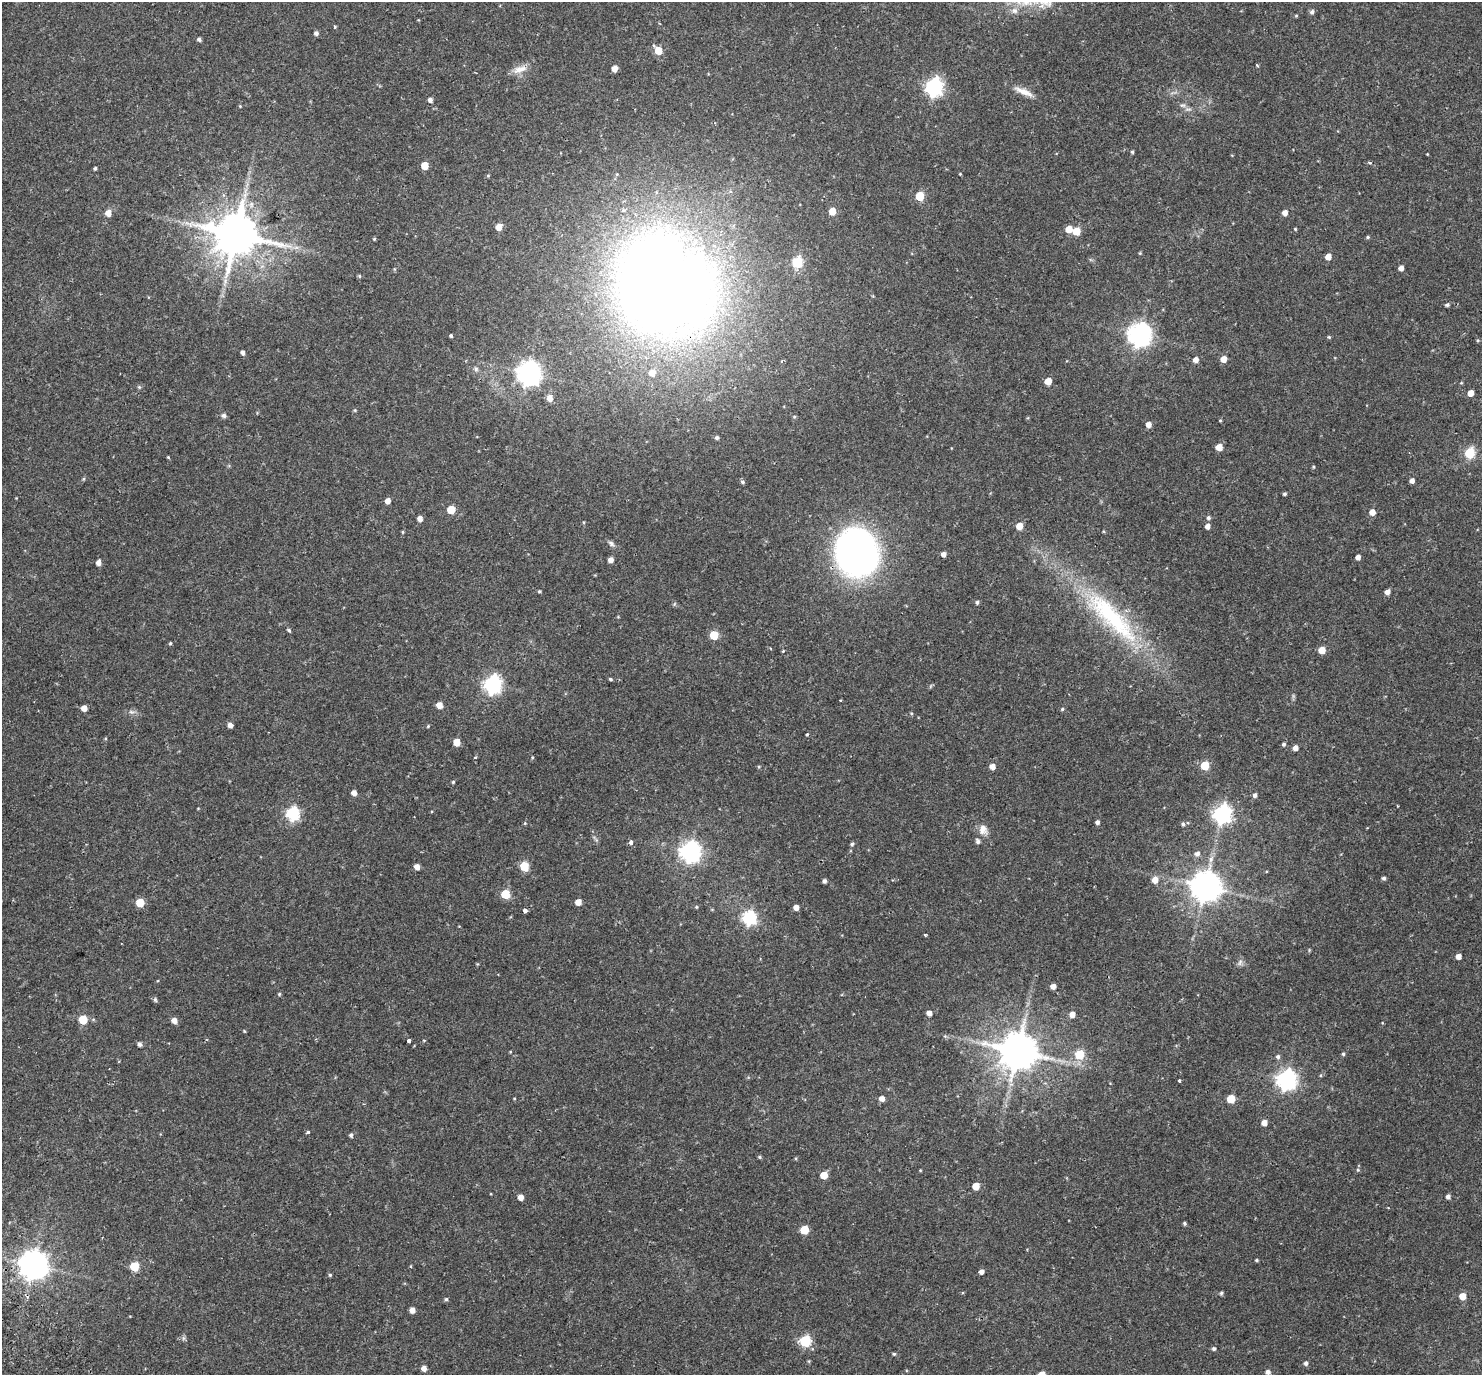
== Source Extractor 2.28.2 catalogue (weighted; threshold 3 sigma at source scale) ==
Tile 7 of 4 x 4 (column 3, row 2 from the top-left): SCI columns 3027-4506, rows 2963-4335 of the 6057 x 5985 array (HDU 1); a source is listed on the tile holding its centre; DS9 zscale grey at full resolution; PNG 1484 x 1377 px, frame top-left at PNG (2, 2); no overlay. Shown black and unused: <1% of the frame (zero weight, under 2 of 3 exposures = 5% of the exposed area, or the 3 px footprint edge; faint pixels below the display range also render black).
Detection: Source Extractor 2.28.2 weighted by HDU 2 'WHT'; one run over the whole footprint, this tile lists its part. Background 0.106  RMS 0.0059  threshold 0.0263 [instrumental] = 3 sigma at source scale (4.5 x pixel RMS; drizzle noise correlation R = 1.50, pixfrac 1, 0.0396/0.0396 arcsec/px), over >= 5 px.
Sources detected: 196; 4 inside a brighter object's white glare — not listed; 1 inside a brighter listed object's ellipse — not listed separately; the other 191 listed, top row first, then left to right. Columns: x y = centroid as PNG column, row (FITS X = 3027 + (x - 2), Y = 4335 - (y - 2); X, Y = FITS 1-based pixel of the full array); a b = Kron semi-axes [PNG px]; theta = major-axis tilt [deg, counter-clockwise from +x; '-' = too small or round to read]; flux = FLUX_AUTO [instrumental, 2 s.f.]
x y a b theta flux
1014 11 9 8 - 2.6
1312 12 6 6 - 1.1
1296 16 4 4 - 0.49
334 27 6 3 -81 0.55
316 33 4 4 - 1.6
199 39 4 4 - 1.2
658 50 6 5 - 13
1257 65 3 3 - 0.6
520 69 22 9 18 5.4
615 69 5 4 - 4.6
934 87 7 7 - 170
1023 91 25 7 -23 5.6
430 100 5 5 - 2
1182 105 8 6 0 1.6
240 106 4 4 - 0.47
1132 152 4 4 - 0.74
1427 154 3 2 - 0.36
1369 163 4 4 - 0.9
425 166 5 5 - 10
95 168 3 3 - 0.91
960 174 3 3 - 0.42
488 176 4 4 - 0.55
920 196 5 5 - 22
832 211 5 5 - 9.1
108 213 6 5 - 4.6
1285 213 5 4 - 3.3
499 227 5 5 - 6.3
1069 229 5 5 - 8
1295 229 4 3 - 0.49
1076 231 5 5 - 13
236 234 14 13 - 2300
1368 237 5 4 - 0.7
374 239 4 4 - 0.55
296 247 7 5 1 1.6
1140 253 4 4 - 0.52
1328 257 5 4 - 4.8
797 262 6 5 - 39
1401 268 4 4 - 2.9
359 276 5 4 - 0.65
666 279 108 83 -38 790
1447 305 4 4 - 1.1
451 335 3 3 - 0.91
1140 335 8 8 - 400
1329 337 5 4 - 0.58
1478 340 5 4 - 0.6
242 352 4 4 - 1.7
1223 359 5 5 - 4.3
1196 360 5 5 - 3.4
476 369 7 6 - 1.4
529 373 9 8 - 400
652 373 6 6 - 4.5
1048 381 5 5 - 6.6
1461 383 4 3 - 0.48
139 387 5 4 - 0.75
1470 393 5 4 - 4.8
550 398 7 6 - 3.7
355 410 5 4 - 0.61
224 415 5 5 - 1.5
794 417 5 4 - 0.65
1220 420 4 3 - 0.45
1148 425 5 5 - 3.5
717 438 4 4 - 1.2
1219 447 5 5 - 7.3
1469 453 6 5 - 37
168 457 5 3 - 0.47
1313 467 5 3 - 0.5
84 479 6 4 88 0.59
1412 481 4 4 - 2.4
742 482 6 4 -23 0.96
1284 494 3 3 - 0.86
388 501 5 5 - 3.5
451 510 5 5 - 13
1372 512 5 5 - 4.4
420 518 5 4 - 3
1208 518 5 5 - 1.2
584 522 5 3 - 0.47
1019 526 5 5 - 6.9
1207 526 5 4 - 2.8
403 532 5 3 - 0.53
611 543 9 6 -39 1.5
851 544 44 24 44 130
943 554 5 5 - 2.3
1358 557 4 4 - 2.6
611 560 4 4 - 3.4
98 562 5 4 - 2.8
539 591 4 3 - 0.67
1387 592 5 4 - 2.8
977 602 5 4 - 0.97
674 604 6 4 71 0.59
1111 617 105 27 -46 80
289 630 5 4 - 0.86
714 635 5 5 - 18
170 643 4 3 - 0.62
1322 650 5 5 - 8
783 651 3 3 - 0.83
610 679 4 3 - 0.67
492 684 7 7 - 180
840 700 3 2 - 0.46
439 705 5 5 - 5.2
84 708 5 4 - 3.8
1062 709 5 4 - 0.62
132 712 10 6 -10 1.8
230 725 5 4 - 2.5
428 726 5 4 - 0.52
807 734 3 3 - 0.53
457 742 5 5 - 7.1
1284 744 5 4 - 0.97
1295 748 5 4 - 3.1
475 757 5 3 - 0.59
532 757 4 4 - 0.54
992 766 5 5 - 3.7
1205 766 5 5 - 18
453 782 4 4 - 0.66
354 793 5 5 - 3
1255 795 5 5 - 1.5
292 813 6 6 - 80
1222 814 7 7 - 200
1097 822 5 4 - 1.4
1183 824 5 5 - 1
983 829 15 11 -71 4.4
978 841 6 5 - 1.4
631 842 4 3 - 3.4
852 844 5 4 - 0.97
690 851 8 7 - 280
1197 854 7 6 - 2
524 866 6 5 - 21
417 867 5 4 - 3.7
1384 878 4 4 - 1.1
1155 880 6 6 - 4.5
824 881 4 4 - 1.3
1206 887 9 9 - 910
505 894 6 5 - 20
578 902 5 5 - 4.9
140 903 5 5 - 14
696 907 4 4 - 0.53
796 907 5 4 - 3.5
525 910 3 3 - 8.9
749 918 7 6 - 86
925 935 3 3 - 0.67
1458 956 4 4 - 3.6
1240 962 10 5 64 1.5
1053 986 4 4 - 3.1
279 994 4 4 - 0.6
155 999 5 5 - 0.93
929 1013 5 5 - 2.8
1072 1014 5 5 - 3.9
83 1019 5 5 - 16
174 1020 5 5 - 3.4
244 1031 4 3 - 0.43
424 1040 4 4 - 0.67
409 1041 3 3 - 4.9
140 1044 5 4 - 1.5
1018 1051 11 10 - 1700
1343 1054 5 4 - 0.82
1079 1055 5 5 - 26
1278 1057 6 5 - 1.4
1286 1080 8 7 - 260
1179 1081 3 3 - 0.62
514 1098 4 3 - 0.38
882 1098 5 5 - 3.2
1231 1099 5 5 - 16
1264 1123 5 5 - 3.9
308 1132 3 3 - 1.8
351 1135 5 4 - 1
760 1157 5 4 - 0.67
796 1158 5 3 - 0.52
920 1170 4 3 - 0.41
1358 1170 6 5 - 0.76
824 1175 5 5 - 10
976 1186 5 5 - 9.1
521 1197 5 4 - 3.6
1448 1197 5 4 - 1.9
1184 1223 4 4 - 0.92
804 1230 5 5 - 17
1256 1260 4 3 - 0.64
33 1265 9 9 - 760
134 1266 6 5 - 22
411 1266 5 3 - 0.41
981 1272 4 4 - 2.5
330 1275 4 4 - 0.69
1221 1293 5 4 - 0.85
1462 1296 5 5 - 8.1
446 1299 5 5 - 0.79
412 1310 5 4 - 3.5
183 1338 7 4 -72 0.97
805 1341 6 6 - 51
1214 1349 5 5 - 0.99
894 1354 4 4 - 0.67
1306 1363 5 4 - 1.6
424 1368 5 5 - 3.3
1268 1372 6 6 - 1.6
Overlapping masked pixels (flux is a lower limit): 2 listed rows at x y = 236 234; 666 279